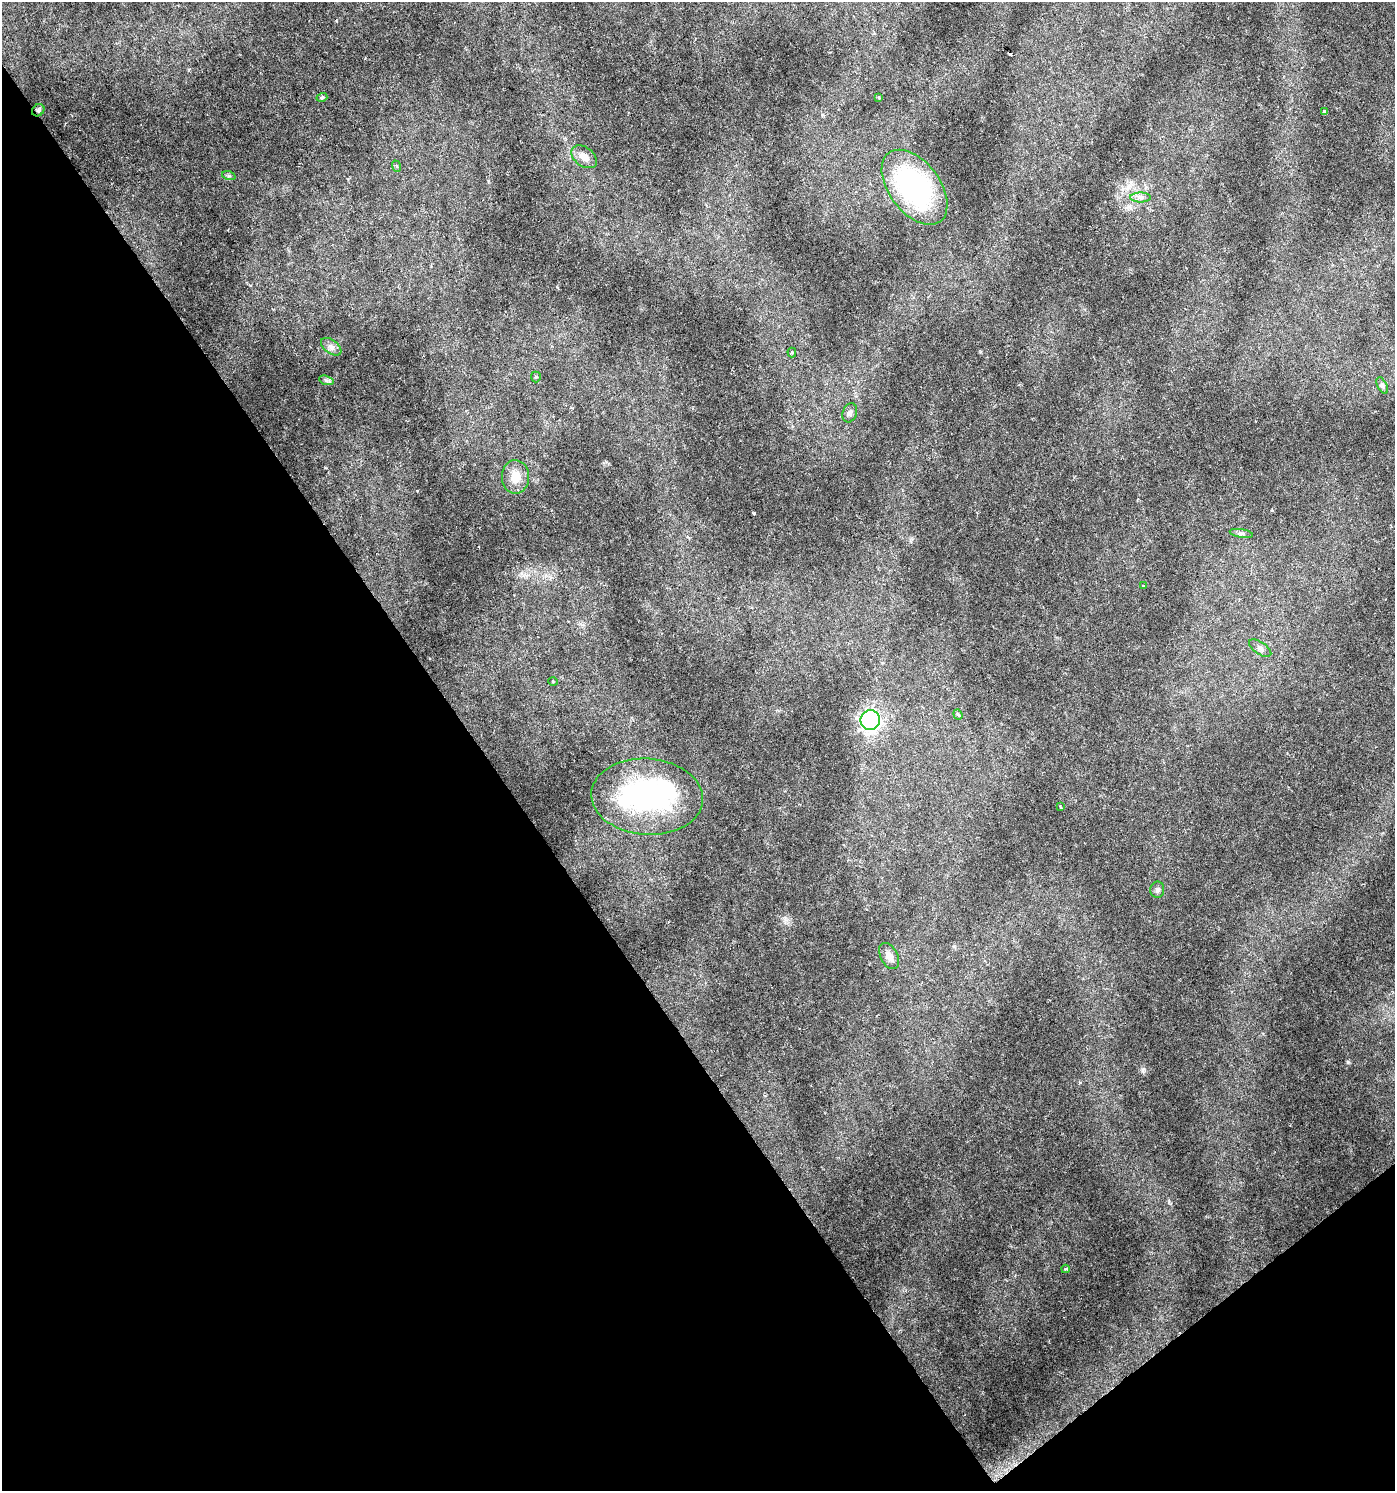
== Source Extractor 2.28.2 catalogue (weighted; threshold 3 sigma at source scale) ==
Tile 14 of 4 x 4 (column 2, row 4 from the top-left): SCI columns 1524-2916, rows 4-1492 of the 5896 x 5961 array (HDU 1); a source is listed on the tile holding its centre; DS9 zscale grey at full resolution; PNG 1397 x 1493 px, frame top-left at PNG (2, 2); each listed source drawn as its Kron ellipse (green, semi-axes under 4 px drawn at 4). Shown black and unused: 38% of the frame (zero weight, under 3 of 6 exposures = <1% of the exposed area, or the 3 px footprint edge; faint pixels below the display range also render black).
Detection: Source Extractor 2.28.2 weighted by HDU 2 'WHT'; one run over the whole footprint, this tile lists its part. Background 0.0224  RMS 0.0023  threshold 0.00929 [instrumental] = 3 sigma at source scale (4.09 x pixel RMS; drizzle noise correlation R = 1.36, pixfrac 0.8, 0.0396/0.0396 arcsec/px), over >= 5 px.
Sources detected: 30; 2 inside a brighter object's white glare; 1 cosmic-ray / hot-pixel residue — neither listed nor drawn; the other 27 listed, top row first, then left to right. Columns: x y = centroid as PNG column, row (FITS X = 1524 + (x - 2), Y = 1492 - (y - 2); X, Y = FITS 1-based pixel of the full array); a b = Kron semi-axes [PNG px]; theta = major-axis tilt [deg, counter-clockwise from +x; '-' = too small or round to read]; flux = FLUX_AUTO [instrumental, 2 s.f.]
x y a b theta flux
322 97 5 4 - 0.5
878 97 4 3 - 0.18
38 110 7 5 44 0.52
1325 112 4 4 - 0.36
584 157 14 9 -37 2
396 166 6 3 -70 0.25
229 176 7 4 -18 0.32
914 187 43 25 -53 39
1140 198 10 5 0 0.8
331 347 12 6 -37 0.92
792 352 5 4 - 0.34
536 377 5 5 - 0.27
326 380 7 4 -19 0.45
1382 385 9 5 -63 0.49
850 413 10 7 69 0.74
516 477 17 13 89 3.2
1241 533 12 4 -9 0.56
1144 586 4 3 - 0.2
1260 648 13 6 -35 0.72
553 682 4 3 - 0.2
958 715 5 4 - 0.43
870 720 10 9 - 66
647 797 56 38 -4 35
1060 807 4 2 - 0.18
1157 890 8 7 - 0.6
889 956 14 8 -63 1.5
1065 1269 4 3 - 0.29
Overlapping masked pixels (flux is a lower limit): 1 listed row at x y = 38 110
Unlisted compact peaks at least as high as the median listed source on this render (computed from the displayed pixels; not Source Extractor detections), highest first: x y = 1348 1062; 1143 1069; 1169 1202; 336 21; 1080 1082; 980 352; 557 287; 488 181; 606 462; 250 285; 785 918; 1272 510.